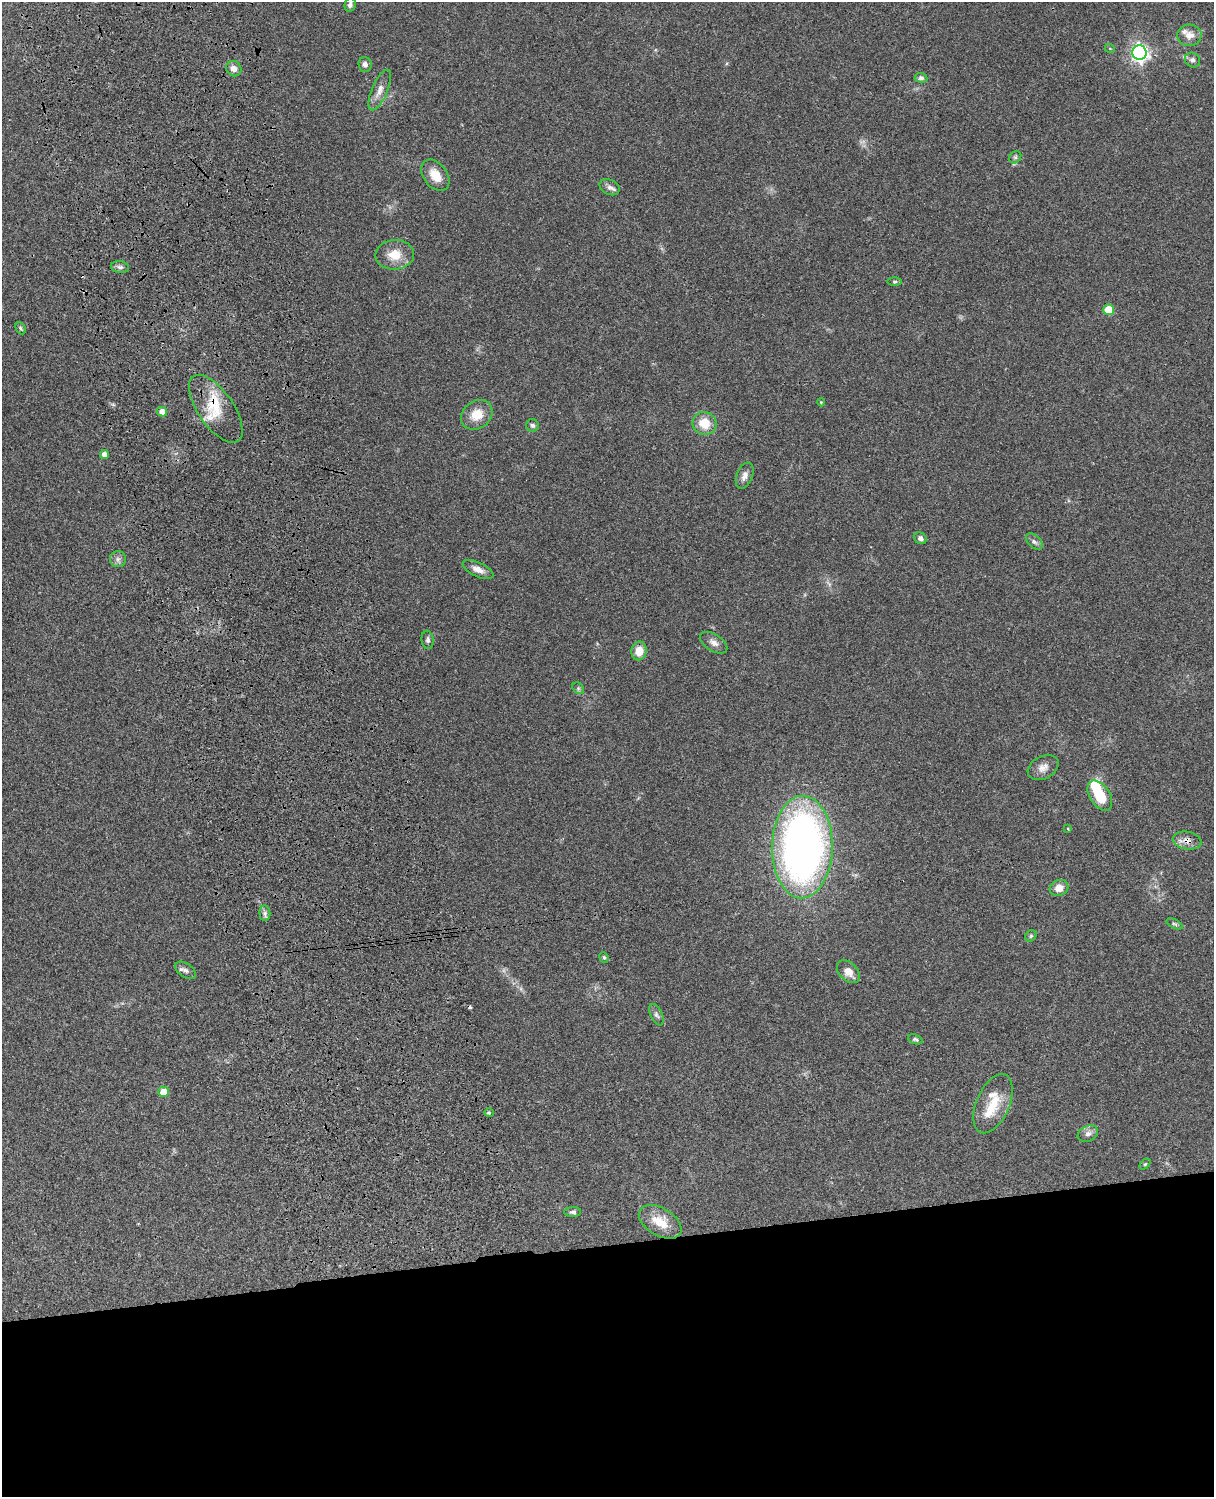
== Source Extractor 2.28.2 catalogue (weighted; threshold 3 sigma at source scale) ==
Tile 11 of 4 x 3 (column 3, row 3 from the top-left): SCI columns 2545-3756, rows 277-1771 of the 5087 x 4926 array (HDU 1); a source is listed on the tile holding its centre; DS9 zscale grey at full resolution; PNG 1216 x 1499 px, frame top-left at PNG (2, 2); each listed source drawn as its Kron ellipse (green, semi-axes under 4 px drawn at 4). Shown black and unused: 17% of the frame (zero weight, under 3 of 4 exposures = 6% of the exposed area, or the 3 px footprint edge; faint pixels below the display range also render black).
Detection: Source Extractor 2.28.2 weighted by HDU 2 'WHT'; one run over the whole footprint, this tile lists its part. Background 0.0955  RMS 0.0063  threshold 0.0283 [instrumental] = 3 sigma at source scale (4.5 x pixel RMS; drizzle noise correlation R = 1.50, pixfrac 1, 0.05/0.05 arcsec/px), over >= 5 px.
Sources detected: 61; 1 inside a brighter object's white glare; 1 cosmic-ray / hot-pixel residue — neither listed nor drawn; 5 inside a brighter listed object's ellipse — not listed separately; the other 54 listed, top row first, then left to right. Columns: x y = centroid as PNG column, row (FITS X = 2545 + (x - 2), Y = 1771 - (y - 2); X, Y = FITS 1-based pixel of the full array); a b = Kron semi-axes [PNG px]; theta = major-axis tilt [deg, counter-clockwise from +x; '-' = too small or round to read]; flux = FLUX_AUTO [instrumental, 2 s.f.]
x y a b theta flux
350 5 7 5 78 2
1189 35 12 10 5 5.2
1110 49 5 3 - 0.52
1139 53 7 7 - 260
1192 60 8 7 - 2.3
365 64 7 6 - 2.4
234 69 8 7 - 3.7
921 78 6 5 - 1.4
380 90 22 7 67 5.3
1015 157 6 5 - 1.2
435 175 17 11 -53 10
610 187 10 7 -27 2.7
395 255 19 15 4 11
120 267 9 6 -9 2
895 281 7 3 1 0.96
1109 310 5 5 - 15
21 328 6 4 -61 1
821 402 4 4 - 0.53
216 409 39 17 -55 20
162 412 5 4 - 4.9
477 415 17 13 38 11
705 423 12 11 - 12
532 425 6 6 - 1.5
105 454 4 4 - 3.7
745 476 13 8 68 3.8
920 538 6 5 - 2.2
1034 542 10 6 -44 2
118 559 8 8 - 2.3
478 569 16 7 -25 4.7
428 640 9 6 -83 1.8
714 643 15 8 -32 3.5
639 651 9 7 79 8.1
578 688 6 5 - 1.1
1043 768 16 11 28 5
1100 795 16 10 -58 19
1068 829 4 2 - 0.42
1187 841 14 8 -12 4.5
802 847 51 30 89 350
1059 888 9 8 - 6
265 913 8 5 -84 1.9
1174 924 8 4 -26 1.2
1031 936 6 5 - 1.1
604 957 6 4 -67 0.86
186 970 12 6 -34 2.5
848 972 13 9 -44 6.4
656 1015 11 6 -65 2
915 1039 7 4 -22 1.1
164 1092 5 5 - 11
993 1104 31 16 66 17
489 1113 4 4 - 0.86
1088 1134 10 8 22 2.9
1145 1164 6 4 44 0.76
573 1212 8 5 -1 1.5
660 1222 23 14 -31 14
Overlapping masked pixels (flux is a lower limit): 2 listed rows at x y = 216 409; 1187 841
Isophote crosses this tile's border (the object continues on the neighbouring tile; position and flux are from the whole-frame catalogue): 1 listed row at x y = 350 5